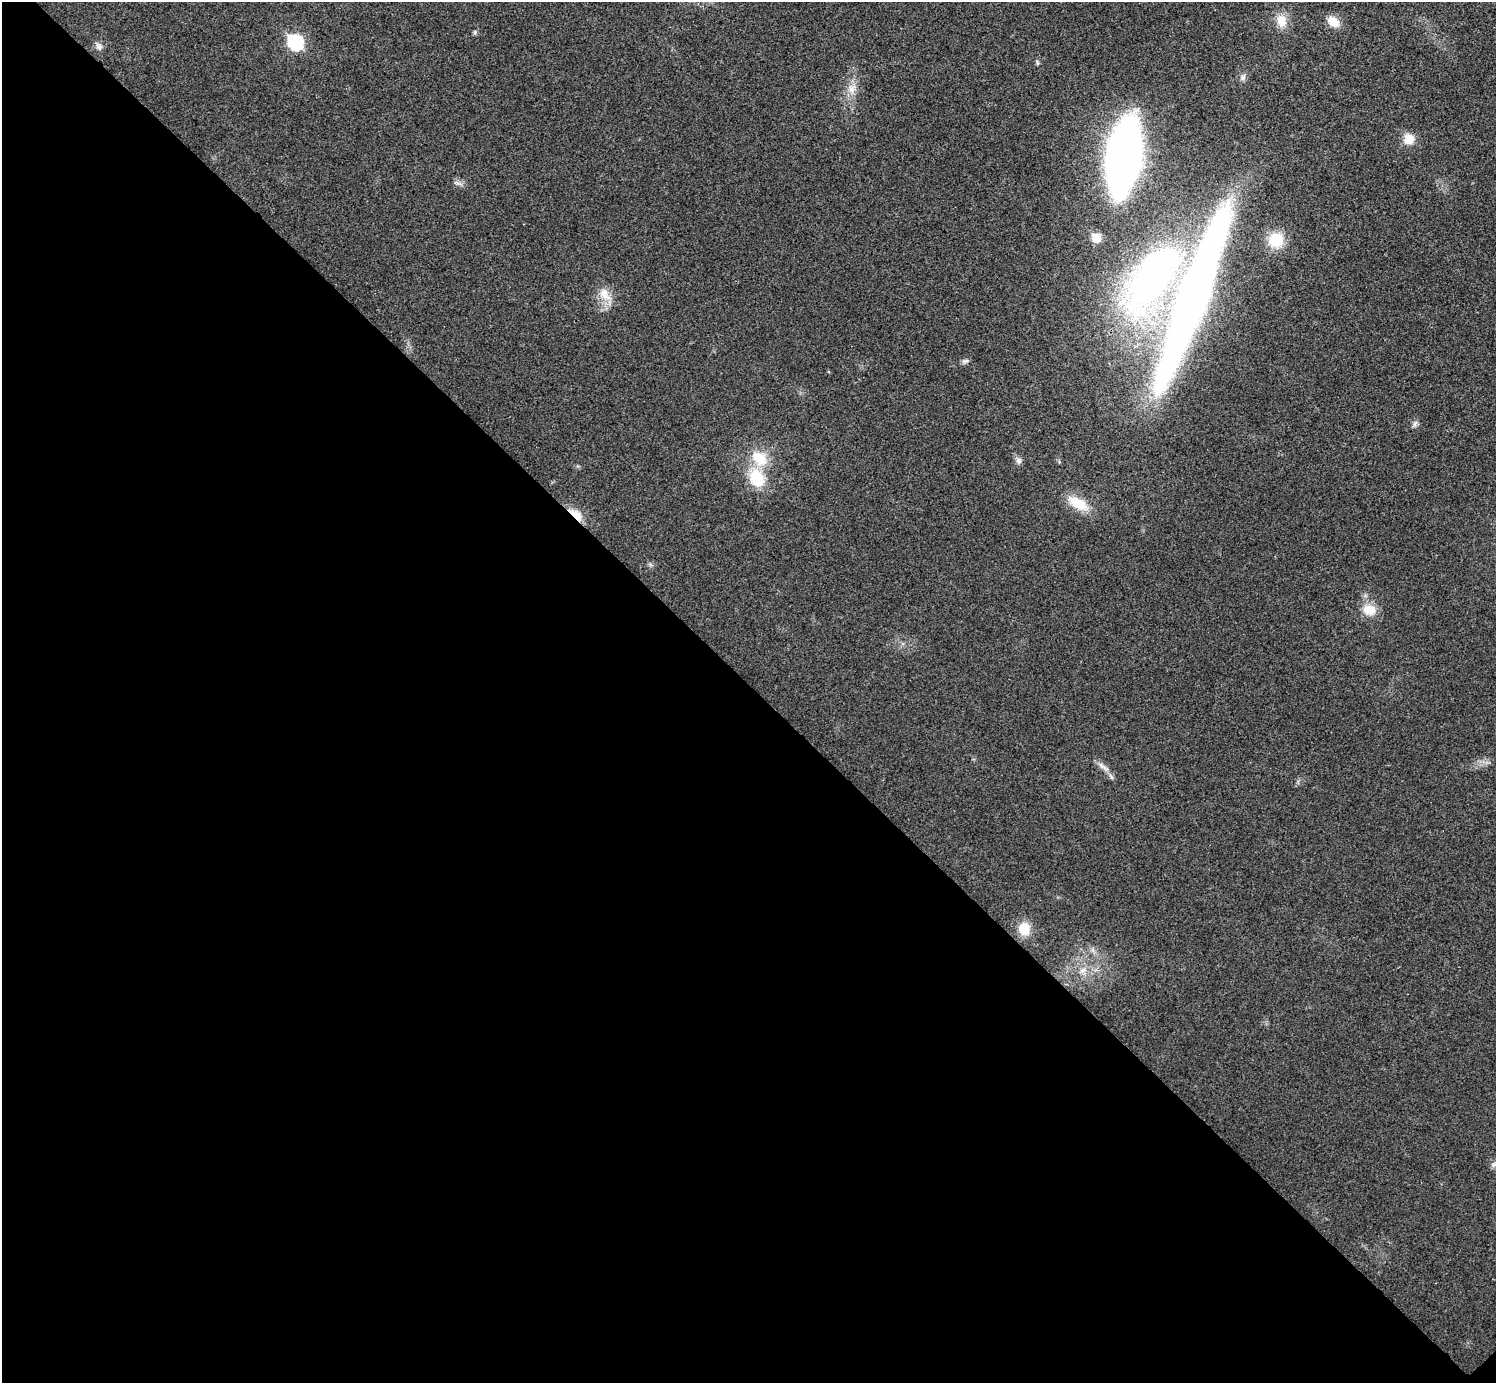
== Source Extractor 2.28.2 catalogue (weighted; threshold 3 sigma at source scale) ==
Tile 14 of 4 x 4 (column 2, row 4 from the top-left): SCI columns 1498-2991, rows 160-1540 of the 5985 x 5985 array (HDU 1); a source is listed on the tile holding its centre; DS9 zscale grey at full resolution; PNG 1498 x 1385 px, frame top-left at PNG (2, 2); no overlay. Shown black and unused: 51% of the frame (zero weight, under 3 of 4 exposures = <1% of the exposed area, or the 3 px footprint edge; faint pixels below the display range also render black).
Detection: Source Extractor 2.28.2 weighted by HDU 2 'WHT'; one run over the whole footprint, this tile lists its part. Background 0.022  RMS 0.0054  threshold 0.0242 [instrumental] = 3 sigma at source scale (4.5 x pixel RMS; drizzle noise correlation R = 1.50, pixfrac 1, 0.05/0.05 arcsec/px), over >= 5 px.
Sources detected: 29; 2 inside a brighter object's white glare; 1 long thin detection or spike segment (spike, bleed or trail) — not listed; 1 inside a brighter listed object's ellipse — not listed separately; the other 25 listed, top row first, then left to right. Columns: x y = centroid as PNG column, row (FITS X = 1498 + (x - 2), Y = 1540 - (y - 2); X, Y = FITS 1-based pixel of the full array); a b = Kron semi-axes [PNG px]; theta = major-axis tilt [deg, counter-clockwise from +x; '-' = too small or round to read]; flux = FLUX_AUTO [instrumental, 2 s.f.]
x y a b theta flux
1281 21 16 13 -87 7.4
1333 22 13 10 -39 7.7
475 32 6 5 - 0.83
295 42 8 7 - 84
99 46 10 7 -56 2.4
1243 78 8 8 - 1.9
852 89 14 10 47 5.1
1409 139 10 10 - 8.7
1124 157 45 19 81 570
1096 238 6 6 - 14
1276 240 18 18 - 14
1153 278 100 43 55 200
605 294 22 13 -52 7.9
965 361 9 6 9 1.4
1415 423 10 5 64 1.5
759 458 22 16 -42 15
1019 460 9 8 - 1.9
757 478 21 16 -66 20
1078 503 25 12 -29 13
576 514 20 9 -39 8
1369 610 18 14 -10 8.8
1103 766 20 5 -39 3.1
1024 929 13 11 84 10
1083 970 8 5 45 1.8
1494 1164 9 6 26 1.7
Overlapping masked pixels (flux is a lower limit): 1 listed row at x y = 576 514
Isophote crosses this tile's border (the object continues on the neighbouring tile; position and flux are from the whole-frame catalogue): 1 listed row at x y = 1494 1164